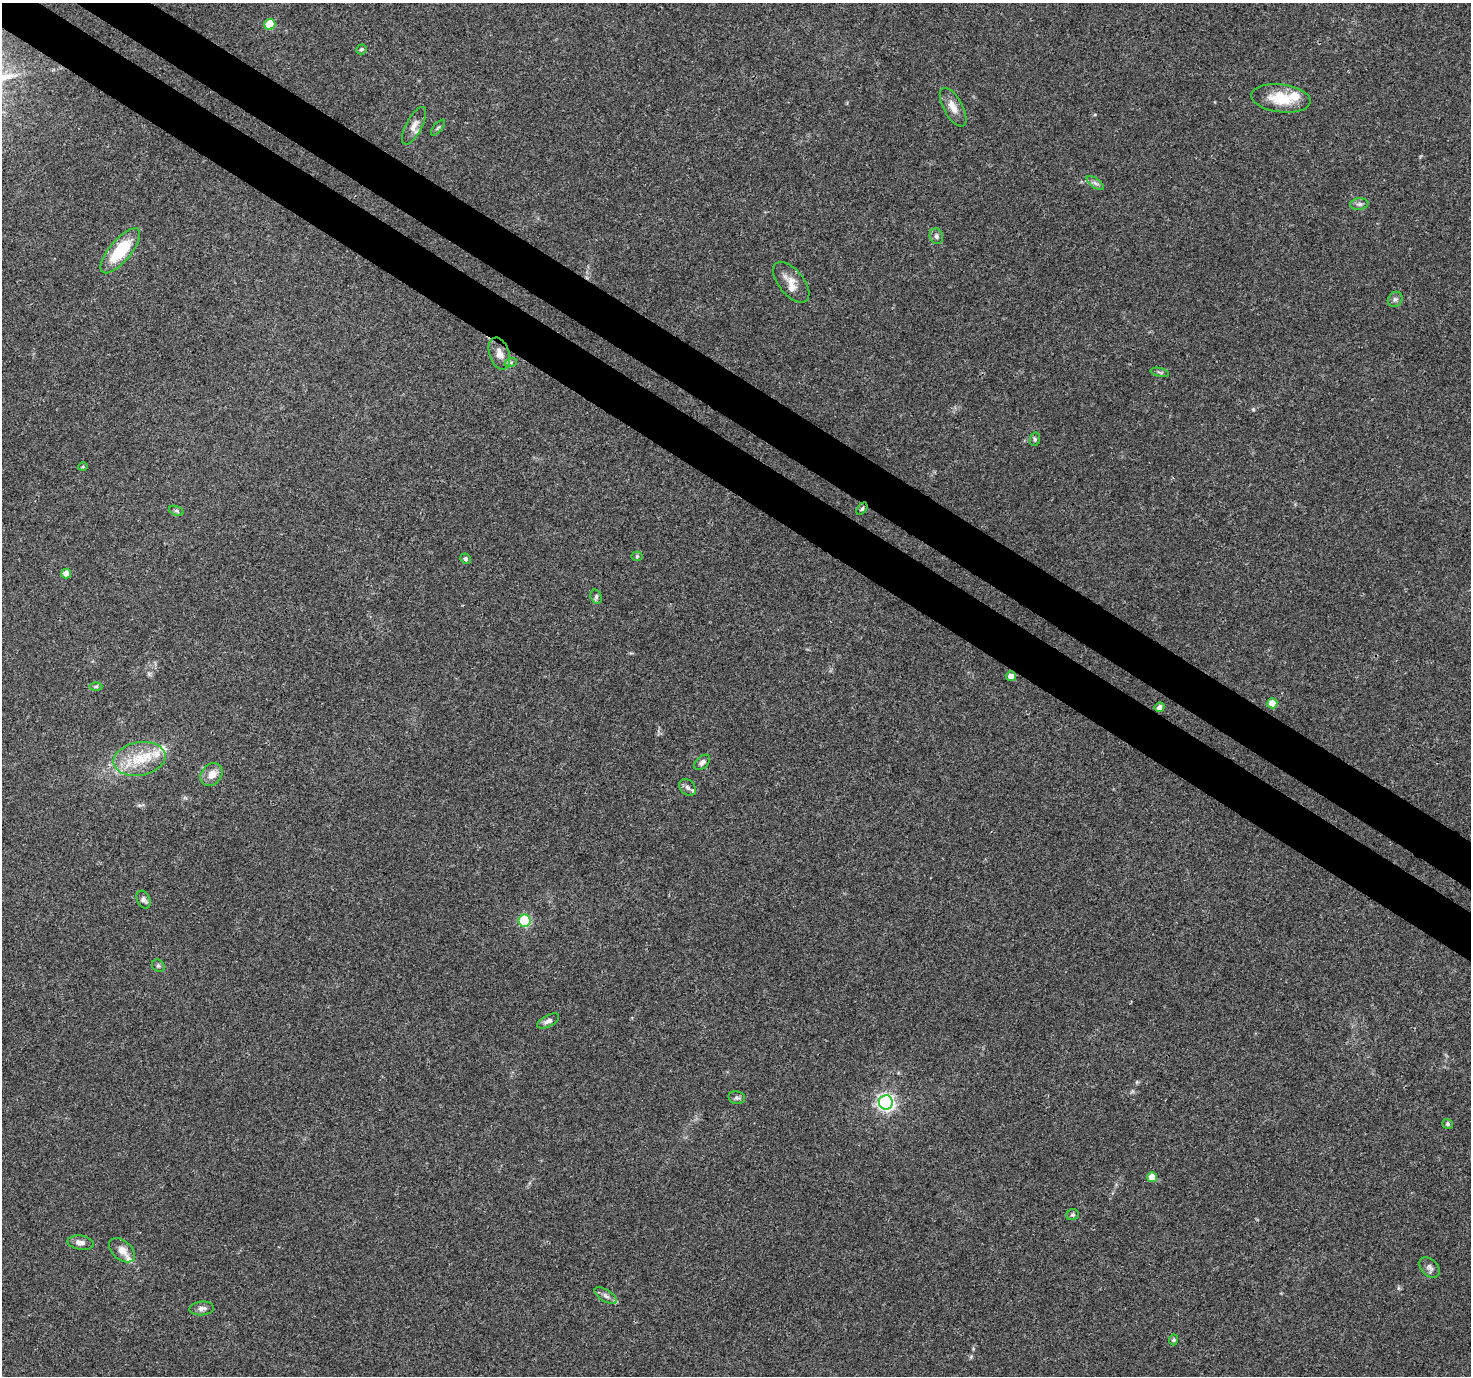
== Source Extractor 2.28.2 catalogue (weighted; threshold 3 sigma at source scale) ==
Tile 11 of 4 x 4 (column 3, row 3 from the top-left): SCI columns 2976-4444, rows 1608-2981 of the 5958 x 6028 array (HDU 1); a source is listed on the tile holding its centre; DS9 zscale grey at full resolution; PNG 1473 x 1378 px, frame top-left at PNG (2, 3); each listed source drawn as its Kron ellipse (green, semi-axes under 4 px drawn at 4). Shown black and unused: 7% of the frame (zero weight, under 3 of 4 exposures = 5% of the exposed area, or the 3 px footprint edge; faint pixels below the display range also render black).
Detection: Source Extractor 2.28.2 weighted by HDU 2 'WHT'; one run over the whole footprint, this tile lists its part. Background 0.0158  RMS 0.0026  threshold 0.0117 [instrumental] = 3 sigma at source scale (4.5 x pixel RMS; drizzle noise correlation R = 1.50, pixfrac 1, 0.0396/0.0396 arcsec/px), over >= 5 px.
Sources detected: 52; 6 inside a brighter listed object's ellipse — not listed separately; the other 46 listed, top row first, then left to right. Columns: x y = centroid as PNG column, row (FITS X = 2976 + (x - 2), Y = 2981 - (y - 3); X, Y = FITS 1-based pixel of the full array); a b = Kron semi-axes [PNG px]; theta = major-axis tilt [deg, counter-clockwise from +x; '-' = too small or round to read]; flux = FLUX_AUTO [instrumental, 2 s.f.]
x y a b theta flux
270 24 6 5 - 7.6
361 49 5 5 - 0.47
1281 98 30 14 -7 8.2
953 107 21 9 -61 2.9
414 126 21 8 61 2
438 128 10 3 50 0.37
1095 183 10 5 -36 0.79
1359 204 9 5 7 0.78
936 236 8 6 -66 0.72
120 251 28 11 50 12
791 282 24 12 -50 3.2
1395 299 8 7 - 0.78
499 354 16 10 -72 2.3
511 362 6 4 19 0.47
1160 372 9 4 -13 0.48
1035 439 6 5 - 0.49
83 467 5 3 - 0.23
862 509 7 4 53 0.43
176 511 7 4 -19 0.43
637 556 5 5 - 0.36
465 559 5 4 - 0.61
66 573 5 5 - 2.2
596 597 7 5 -71 0.55
1011 676 5 5 - 1.7
96 686 6 4 0 0.37
1272 703 5 5 - 5
1159 707 5 4 - 1.2
139 759 26 16 10 8.5
702 762 9 6 45 0.94
211 774 12 10 49 2.6
687 787 9 7 -46 1
144 900 9 6 -62 0.8
524 921 6 6 - 20
158 966 7 5 -42 0.49
548 1021 12 5 29 0.91
737 1098 8 6 -11 0.66
886 1102 7 7 - 68
1448 1124 5 4 - 0.46
1152 1177 5 5 - 4.7
1073 1215 6 5 - 0.49
81 1243 13 7 -8 1.7
122 1250 15 9 -41 2.3
1429 1267 12 8 -45 1.1
606 1296 13 6 -32 1.1
202 1308 12 7 5 1.1
1173 1340 5 4 - 0.4